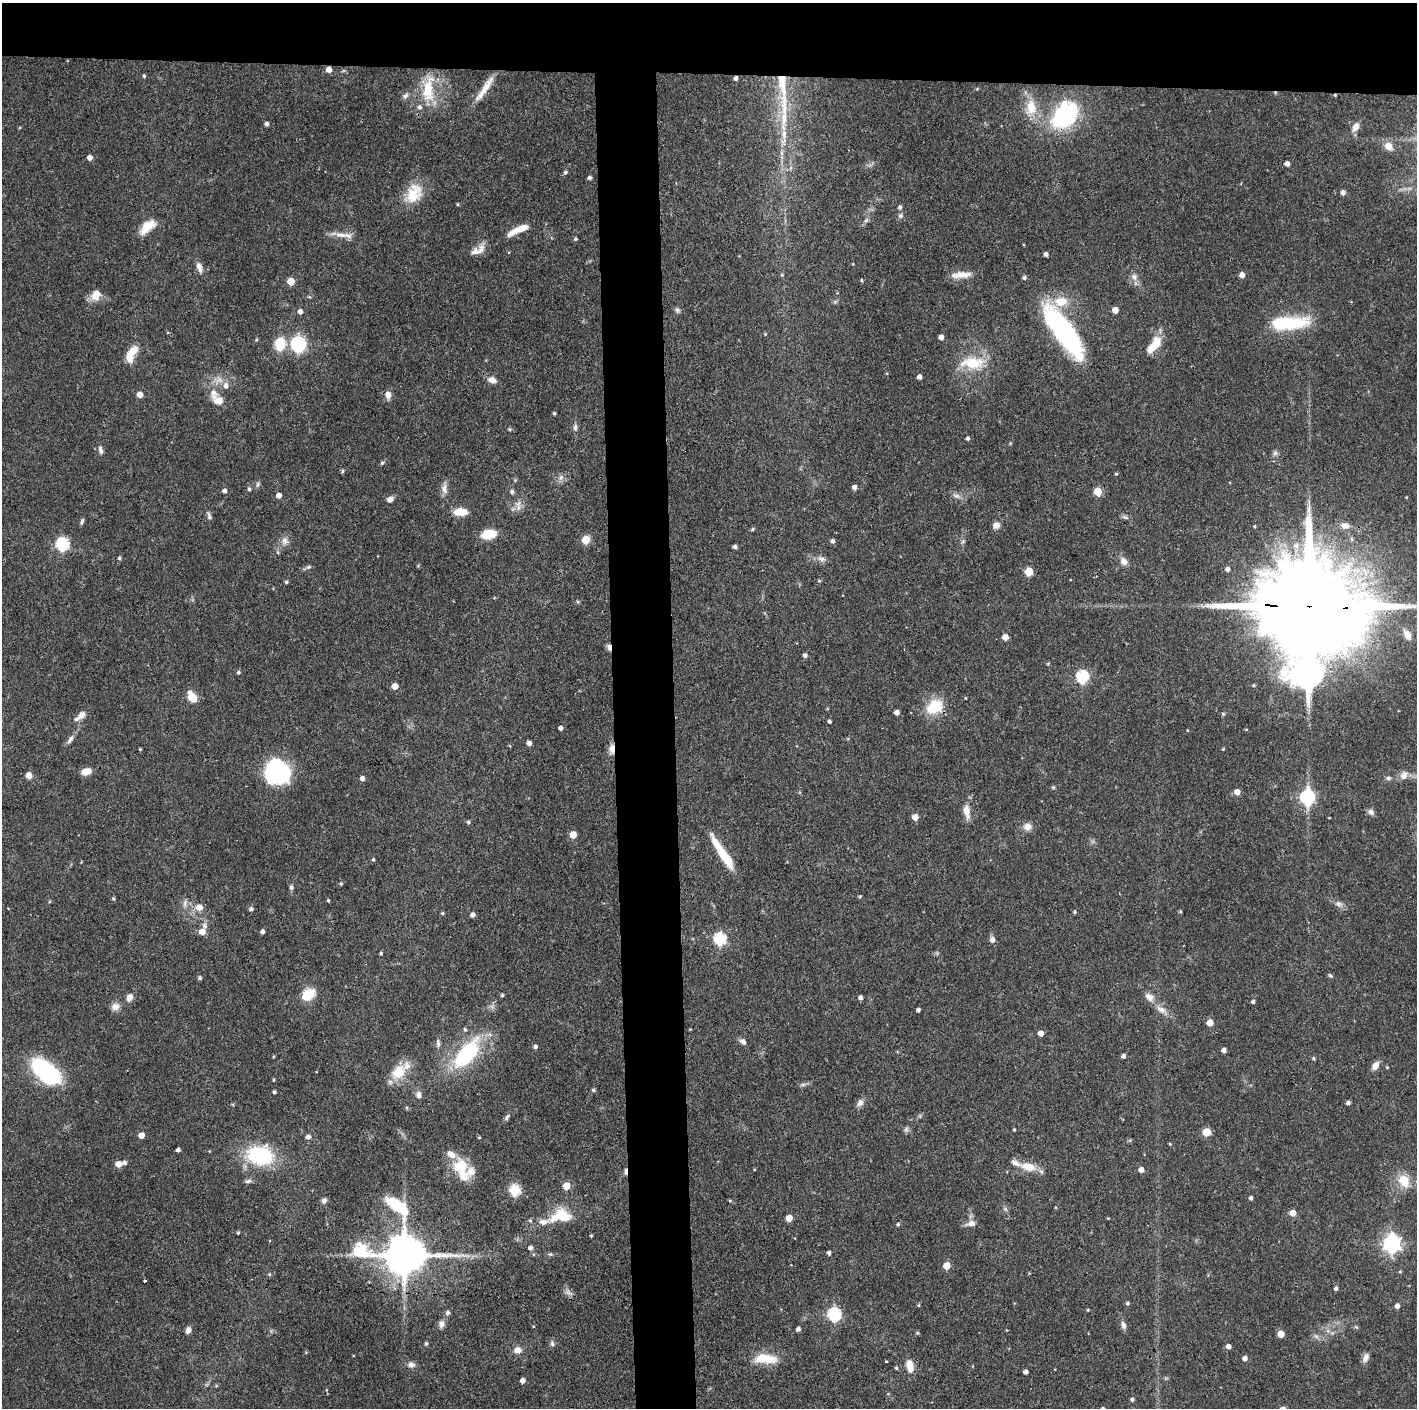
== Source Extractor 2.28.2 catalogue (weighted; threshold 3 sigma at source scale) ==
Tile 2 of 3 x 3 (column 2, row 1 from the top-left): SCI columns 1415-2829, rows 2813-4218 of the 4244 x 4221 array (HDU 1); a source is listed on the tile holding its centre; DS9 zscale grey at full resolution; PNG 1419 x 1410 px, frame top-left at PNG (2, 3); no overlay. Shown black and unused: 9% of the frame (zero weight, under 3 of 4 exposures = <1% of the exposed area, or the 3 px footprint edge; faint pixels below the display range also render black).
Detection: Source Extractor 2.28.2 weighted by HDU 2 'WHT'; one run over the whole footprint, this tile lists its part. Background 0.0774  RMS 0.0036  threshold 0.0162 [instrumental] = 3 sigma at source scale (4.5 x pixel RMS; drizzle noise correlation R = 1.50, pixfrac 1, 0.05/0.05 arcsec/px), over >= 5 px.
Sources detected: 279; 2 inside a brighter object's white glare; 2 cosmic-ray / hot-pixel residue — not listed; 13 inside a brighter listed object's ellipse — not listed separately; the other 262 listed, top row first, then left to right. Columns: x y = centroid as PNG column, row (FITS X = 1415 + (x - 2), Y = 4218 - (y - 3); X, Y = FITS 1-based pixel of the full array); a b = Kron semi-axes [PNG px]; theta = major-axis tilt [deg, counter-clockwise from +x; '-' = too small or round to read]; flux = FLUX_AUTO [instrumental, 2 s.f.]
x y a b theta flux
329 69 5 5 - 2.8
144 76 5 4 - 0.5
736 78 4 3 - 1
782 84 50 13 -86 19
486 87 32 8 59 5.6
428 89 36 15 84 13
977 89 4 4 - 0.34
1335 95 3 3 - 0.39
405 96 9 6 44 1.2
1031 107 23 14 -86 7.6
1065 115 40 28 47 33
267 124 4 4 - 0.95
1356 127 11 7 63 2.8
784 134 14 7 86 3.1
1388 146 11 9 -41 3.3
90 157 4 4 - 2.2
1287 164 5 5 - 1.5
565 172 6 4 23 0.55
590 177 4 4 - 0.99
1343 192 5 5 - 1.4
414 193 28 19 62 10
900 207 6 5 - 0.88
901 216 6 6 - 0.87
866 220 7 5 45 0.84
147 227 21 10 43 6.7
518 230 28 7 24 5.7
341 235 25 7 -2 3.5
575 239 4 4 - 0.52
477 250 22 9 28 3.6
1046 254 4 4 - 1.2
199 267 14 6 -72 2
782 275 5 4 - 0.41
961 275 26 7 4 4.3
1242 275 5 4 - 2.3
1134 277 10 8 -68 1.8
1024 278 5 5 - 0.76
861 280 4 4 - 0.4
291 281 5 5 - 7
96 295 15 11 59 3.9
677 310 7 6 - 0.87
1115 310 5 5 - 3.9
300 311 5 5 - 1.8
1291 323 42 15 7 19
1064 332 60 18 -55 60
941 337 4 4 - 2.1
256 339 5 4 - 0.44
280 344 13 10 80 9.3
298 344 7 6 - 82
1153 347 21 12 57 6.4
131 355 20 8 65 6.9
973 363 35 16 0 12
919 377 4 4 - 1.5
219 380 12 8 0 2.6
492 380 9 7 -16 2.5
140 394 4 4 - 3.2
388 395 9 7 -86 2.2
218 401 15 11 -24 3.7
554 413 4 3 - 0.55
575 427 10 5 84 1.2
509 429 6 4 -19 0.48
968 439 4 4 - 0.78
100 450 11 5 -75 1.2
1275 453 7 6 - 0.93
382 463 5 4 - 0.55
342 471 5 4 - 0.51
1116 474 4 3 - 0.44
561 477 7 5 45 1
258 484 8 5 71 0.77
854 487 4 4 - 1.8
249 489 5 4 - 0.7
444 489 15 8 -84 2.3
224 491 5 4 - 1.2
1098 491 5 5 - 8.6
512 492 7 5 -79 0.73
279 495 5 5 - 2.2
956 496 11 6 -16 1.5
390 499 8 6 36 1.5
518 504 9 7 73 1.9
460 512 13 7 0 6.7
209 516 10 5 -72 0.99
1125 517 11 5 -21 0.92
82 521 9 4 69 0.76
996 525 7 7 - 2.4
1345 526 13 8 -7 2.1
753 529 5 4 - 0.58
489 534 11 7 8 12
586 540 5 5 - 11
285 541 10 9 - 2
832 541 5 4 - 1.2
963 542 7 4 37 0.57
62 544 6 6 - 45
1296 545 9 8 - 2.2
735 547 4 4 - 1
119 558 5 4 - 0.59
821 559 12 7 -19 1.6
1123 561 10 8 -63 2.2
308 567 7 5 26 0.77
1227 569 5 5 - 1.4
1029 571 5 5 - 12
819 581 5 4 - 0.4
286 582 4 4 - 0.63
578 602 5 4 - 0.44
1309 606 48 24 -2 14000
1407 635 14 9 -64 3.6
1005 637 5 5 - 2.8
609 647 8 4 -80 1.7
805 655 5 4 - 1
238 672 5 4 - 0.67
1082 677 6 6 - 43
1253 685 5 4 - 0.44
394 686 5 5 - 3.7
192 697 7 5 -54 14
934 707 19 15 29 12
897 712 4 4 - 1.8
1223 714 5 4 - 0.52
81 715 13 7 41 2.5
829 721 3 3 - 0.77
560 728 4 4 - 1.3
70 740 13 6 56 1.4
529 743 5 4 - 1.5
140 749 3 3 - 0.37
612 749 14 7 88 2.4
1223 749 3 3 - 0.38
86 771 9 6 18 4
277 772 24 23 - 39
29 775 5 5 - 4.3
1404 775 12 9 53 2.2
362 778 5 4 - 1.5
1388 778 8 5 9 0.86
1053 787 5 4 - 0.45
1237 792 5 5 - 3.1
1307 797 7 6 - 78
967 811 16 7 -80 3.9
1371 812 10 7 -41 1.2
915 817 5 4 - 3.6
1329 818 3 2 - 0.24
468 822 5 5 - 0.67
1027 827 10 9 - 2.5
573 835 5 5 - 6
723 854 43 8 -57 13
373 860 4 4 - 0.51
341 883 5 4 - 0.45
291 887 6 5 - 0.81
860 897 4 4 - 0.49
113 899 4 4 - 0.54
328 900 3 3 - 0.46
49 902 5 3 - 0.39
185 903 11 6 80 1.4
1339 904 11 6 -23 1.6
199 907 6 6 - 3.4
251 909 5 5 - 0.88
1074 912 4 3 - 0.51
443 913 4 4 - 0.49
473 915 4 4 - 1.6
262 931 4 4 - 1.2
202 932 7 7 - 3.2
720 939 6 6 - 39
992 940 7 6 - 1.6
381 953 4 3 - 0.5
1330 975 6 5 - 0.56
199 978 4 4 - 0.7
309 994 6 6 - 21
502 995 4 4 - 0.56
129 997 9 7 59 2.2
860 997 4 4 - 1.2
1149 997 13 9 -40 2.7
1253 1002 4 4 - 0.78
115 1007 11 10 - 2.2
1161 1009 15 8 -27 2.8
918 1010 4 4 - 1
1210 1022 5 5 - 4.7
1041 1033 4 4 - 2.8
743 1042 9 6 -35 1.4
438 1043 13 5 -87 1.3
535 1046 5 4 - 1
1224 1050 4 4 - 1.4
467 1054 44 20 50 30
1123 1056 4 4 - 1.1
1314 1058 4 4 - 0.56
1375 1066 10 7 58 2.6
1387 1067 4 3 - 0.35
45 1072 27 14 -41 58
398 1073 13 9 50 9.9
273 1080 4 3 - 0.39
803 1084 7 4 19 0.75
593 1090 5 4 - 0.5
274 1092 4 4 - 0.78
418 1095 10 8 84 1.8
860 1103 10 7 57 1.7
1348 1103 4 4 - 1
507 1117 9 5 60 0.85
906 1129 7 6 - 0.86
1014 1129 3 2 - 0.44
1206 1132 5 5 - 11
141 1135 5 4 - 3.5
308 1137 5 5 - 1.6
479 1138 4 2 - 0.31
1170 1144 4 3 - 0.36
178 1150 4 3 - 1.1
260 1155 32 22 -8 27
124 1163 5 4 - 1
118 1164 5 5 - 3.9
1028 1167 20 10 -15 6.6
461 1168 31 16 -69 11
1141 1170 5 4 - 2.3
248 1181 10 5 15 1
1404 1181 19 14 -57 6.5
566 1186 5 5 - 8.2
515 1190 6 5 - 31
1251 1198 4 4 - 0.83
324 1201 6 5 - 1.4
730 1201 5 3 - 0.37
397 1206 41 15 -43 20
1005 1209 8 3 -45 0.6
1293 1213 5 5 - 4.3
561 1216 21 16 -20 9.6
789 1218 5 4 - 5.4
543 1222 35 8 10 4.4
971 1223 13 7 5 2.2
898 1224 5 4 - 0.65
238 1233 4 3 - 0.46
591 1236 3 3 - 0.41
1392 1243 7 7 - 140
530 1248 5 4 - 1.2
829 1253 4 4 - 0.92
550 1254 6 5 - 0.64
404 1255 16 11 -4 1400
947 1266 5 5 - 6.8
1400 1271 4 4 - 0.39
269 1274 5 4 - 0.45
1336 1288 4 4 - 0.89
569 1292 9 5 -45 1.3
1127 1303 4 4 - 0.67
919 1305 5 3 - 0.37
1397 1306 4 4 - 1.7
1088 1310 4 3 - 0.37
447 1313 6 5 - 1
834 1314 6 6 - 50
441 1324 10 7 89 1.7
1123 1325 10 6 -74 1.5
533 1326 4 3 - 0.31
1356 1327 6 4 -43 0.46
798 1329 4 4 - 1.2
188 1330 7 5 65 1.7
917 1333 5 4 - 0.51
1281 1334 5 5 - 6
1316 1336 7 4 -19 0.88
552 1343 9 6 -86 0.94
426 1344 4 4 - 0.69
1228 1346 5 4 - 1.7
518 1350 8 7 - 2.6
1245 1358 5 4 - 1.6
1365 1358 12 6 65 1.8
765 1359 30 12 -4 8.4
886 1361 3 2 - 0.3
411 1365 11 8 -5 1.6
910 1366 15 8 -80 4.5
896 1368 4 4 - 0.5
1025 1372 4 4 - 1.3
522 1381 4 4 - 2.1
216 1386 5 3 - 0.39
1132 1399 5 4 - 0.83
Overlapping masked pixels (flux is a lower limit): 8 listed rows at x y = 329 69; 736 78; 782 84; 1335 95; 1309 606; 609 647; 612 749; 404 1255
Isophote crosses this tile's border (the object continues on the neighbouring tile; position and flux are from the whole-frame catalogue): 1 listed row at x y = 1309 606